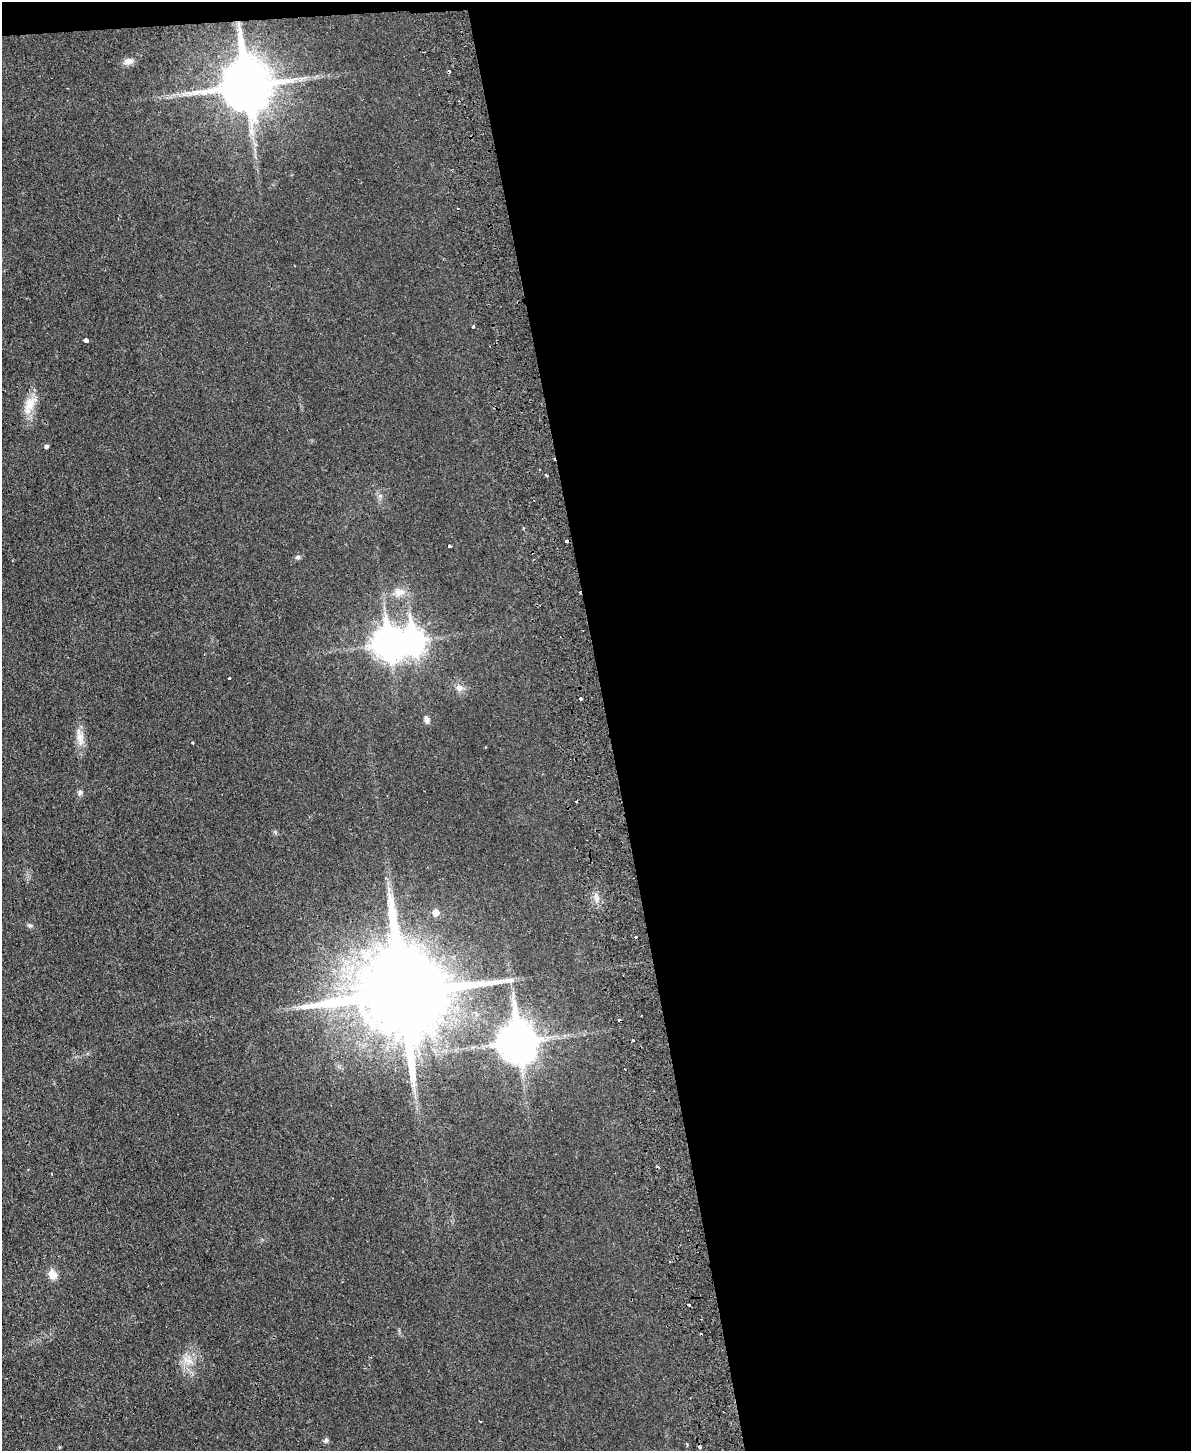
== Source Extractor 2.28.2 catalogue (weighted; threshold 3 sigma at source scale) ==
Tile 4 of 4 x 3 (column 4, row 1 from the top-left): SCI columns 3624-4812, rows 3051-4499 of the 4870 x 4758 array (HDU 1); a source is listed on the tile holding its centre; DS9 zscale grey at full resolution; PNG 1193 x 1453 px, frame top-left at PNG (2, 2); no overlay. Shown black and unused: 50% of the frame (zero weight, under 2 of 3 exposures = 3% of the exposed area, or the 3 px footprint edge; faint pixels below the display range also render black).
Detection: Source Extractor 2.28.2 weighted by HDU 2 'WHT'; one run over the whole footprint, this tile lists its part. Background 0.025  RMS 0.0047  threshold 0.0213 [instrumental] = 3 sigma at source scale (4.5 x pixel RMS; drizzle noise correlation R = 1.50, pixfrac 1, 0.05/0.05 arcsec/px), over >= 5 px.
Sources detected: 41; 1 inside a brighter object's white glare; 8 cosmic-ray / hot-pixel residue — not listed; the other 32 listed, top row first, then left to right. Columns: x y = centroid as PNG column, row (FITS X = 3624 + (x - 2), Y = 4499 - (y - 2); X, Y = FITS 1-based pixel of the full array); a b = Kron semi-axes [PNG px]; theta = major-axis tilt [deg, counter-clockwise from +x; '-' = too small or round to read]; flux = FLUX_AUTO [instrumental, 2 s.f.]
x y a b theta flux
128 61 13 8 12 2.7
246 85 17 14 -82 2500
473 326 3 2 - 0.87
86 340 4 4 - 5.9
29 405 25 13 57 7.5
46 446 4 4 - 1.2
546 475 4 2 - 0.59
380 496 6 6 - 1.2
567 541 4 3 - 1.5
449 546 3 3 - 1.3
298 557 7 5 17 1
399 592 16 11 3 4.9
388 643 13 10 -80 570
459 688 10 9 - 2.7
581 698 3 3 - 1.1
427 720 9 6 -77 1.9
80 738 20 10 -84 5.1
193 742 3 3 - 0.58
80 793 8 6 40 1.4
435 913 5 5 - 4.7
30 925 7 5 -39 0.93
636 937 3 2 - 1
403 993 27 24 -2 10000
633 1040 3 3 - 0.53
518 1041 14 11 -82 1300
625 1069 3 2 - 0.55
52 1274 11 9 -64 4.8
689 1305 3 3 - 1.2
188 1360 18 10 -20 5.1
480 1421 2 2 - 0.45
326 1440 7 6 - 1.1
700 1447 4 3 - 1.7
Overlapping masked pixels (flux is a lower limit): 3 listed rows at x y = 246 85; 567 541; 403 993